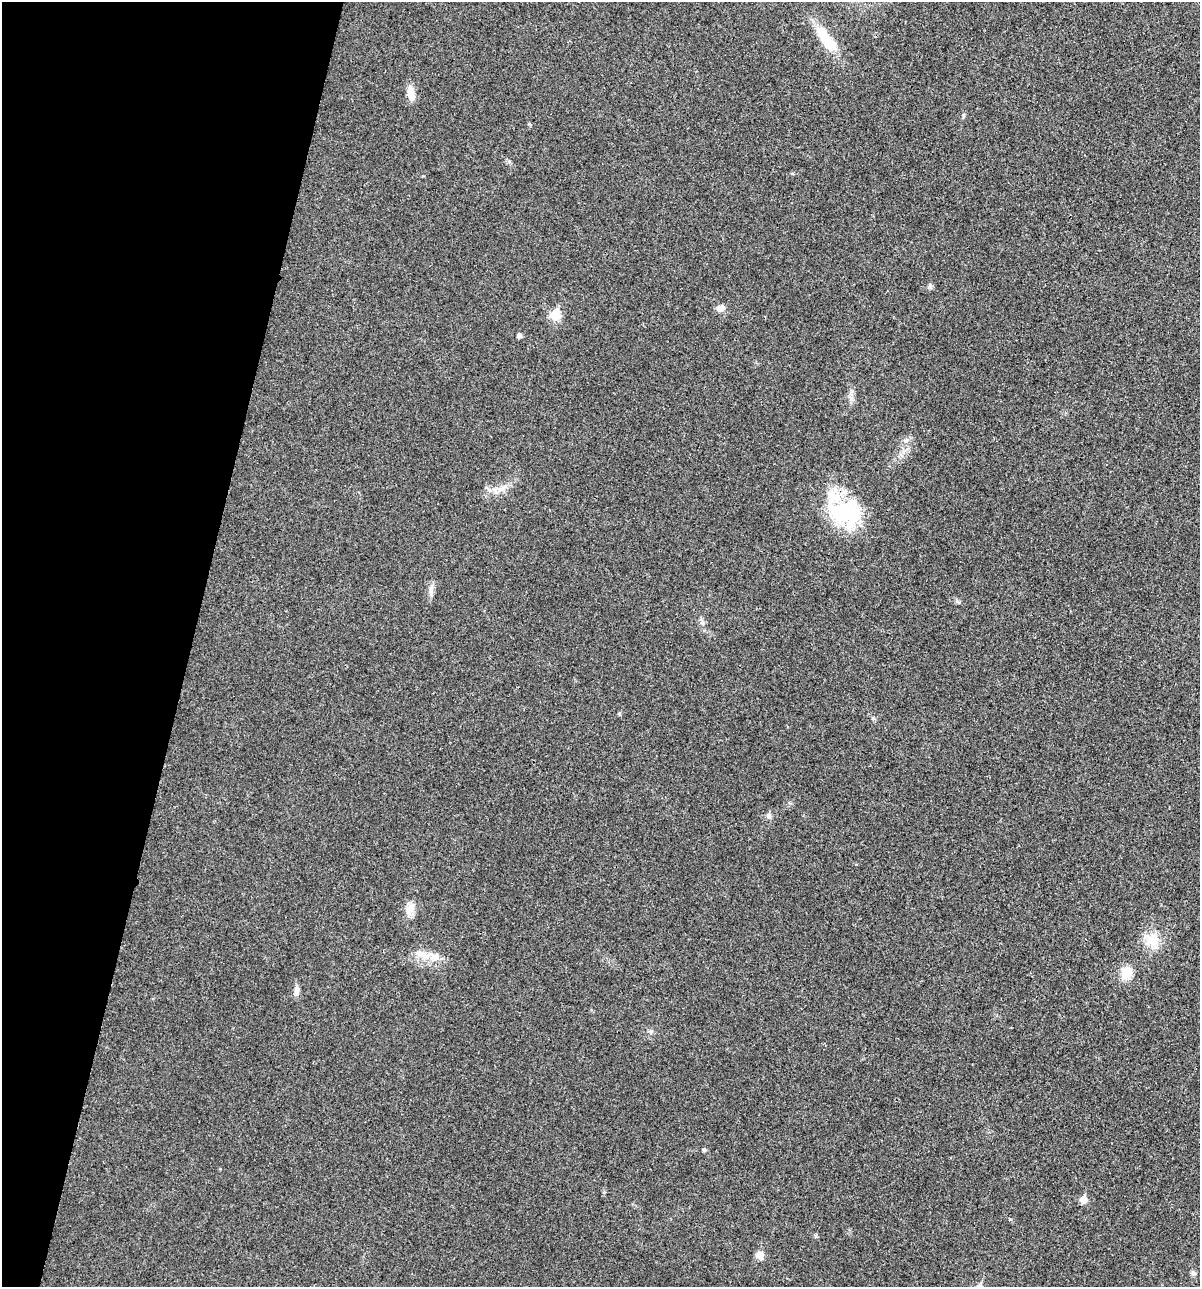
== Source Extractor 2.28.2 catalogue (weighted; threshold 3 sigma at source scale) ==
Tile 9 of 4 x 4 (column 1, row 3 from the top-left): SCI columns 129-1326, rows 1294-2578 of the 5170 x 5154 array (HDU 1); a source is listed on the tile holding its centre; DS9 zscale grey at full resolution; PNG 1202 x 1289 px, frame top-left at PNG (2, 2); no overlay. Shown black and unused: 16% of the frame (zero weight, under 3 of 4 exposures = <1% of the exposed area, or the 3 px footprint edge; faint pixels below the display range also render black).
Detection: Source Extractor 2.28.2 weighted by HDU 2 'WHT'; one run over the whole footprint, this tile lists its part. Background 0.0252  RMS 0.0059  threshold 0.0267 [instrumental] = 3 sigma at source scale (4.5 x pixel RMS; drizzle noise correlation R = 1.50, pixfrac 1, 0.05/0.05 arcsec/px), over >= 5 px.
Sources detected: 23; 2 inside a brighter listed object's ellipse — not listed separately; the other 21 listed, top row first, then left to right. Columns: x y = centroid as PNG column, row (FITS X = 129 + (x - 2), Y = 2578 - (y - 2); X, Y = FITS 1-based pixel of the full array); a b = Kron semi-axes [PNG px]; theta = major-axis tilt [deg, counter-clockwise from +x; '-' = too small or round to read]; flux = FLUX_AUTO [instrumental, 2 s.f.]
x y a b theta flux
826 39 41 13 -51 15
411 93 18 8 -81 6
963 115 6 4 88 0.8
929 287 8 4 59 1.1
720 308 10 7 18 3.3
555 315 6 5 - 23
519 336 4 4 - 2.2
851 398 7 4 -71 1.6
503 487 20 4 26 4
846 513 41 31 -15 46
702 622 7 4 -71 1.2
769 816 8 6 -65 1.6
409 910 22 8 80 5.1
1152 941 20 14 -65 10
434 956 17 12 -16 6.9
1127 973 15 13 72 8
296 991 12 7 75 2.7
704 1150 4 4 - 1
1083 1200 5 5 - 8.8
760 1255 10 8 -56 4.1
1193 1273 7 6 - 1.3
Unlisted compact peaks at least as high as the median listed source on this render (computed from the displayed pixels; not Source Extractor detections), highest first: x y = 431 589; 509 161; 651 1031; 619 714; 957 601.